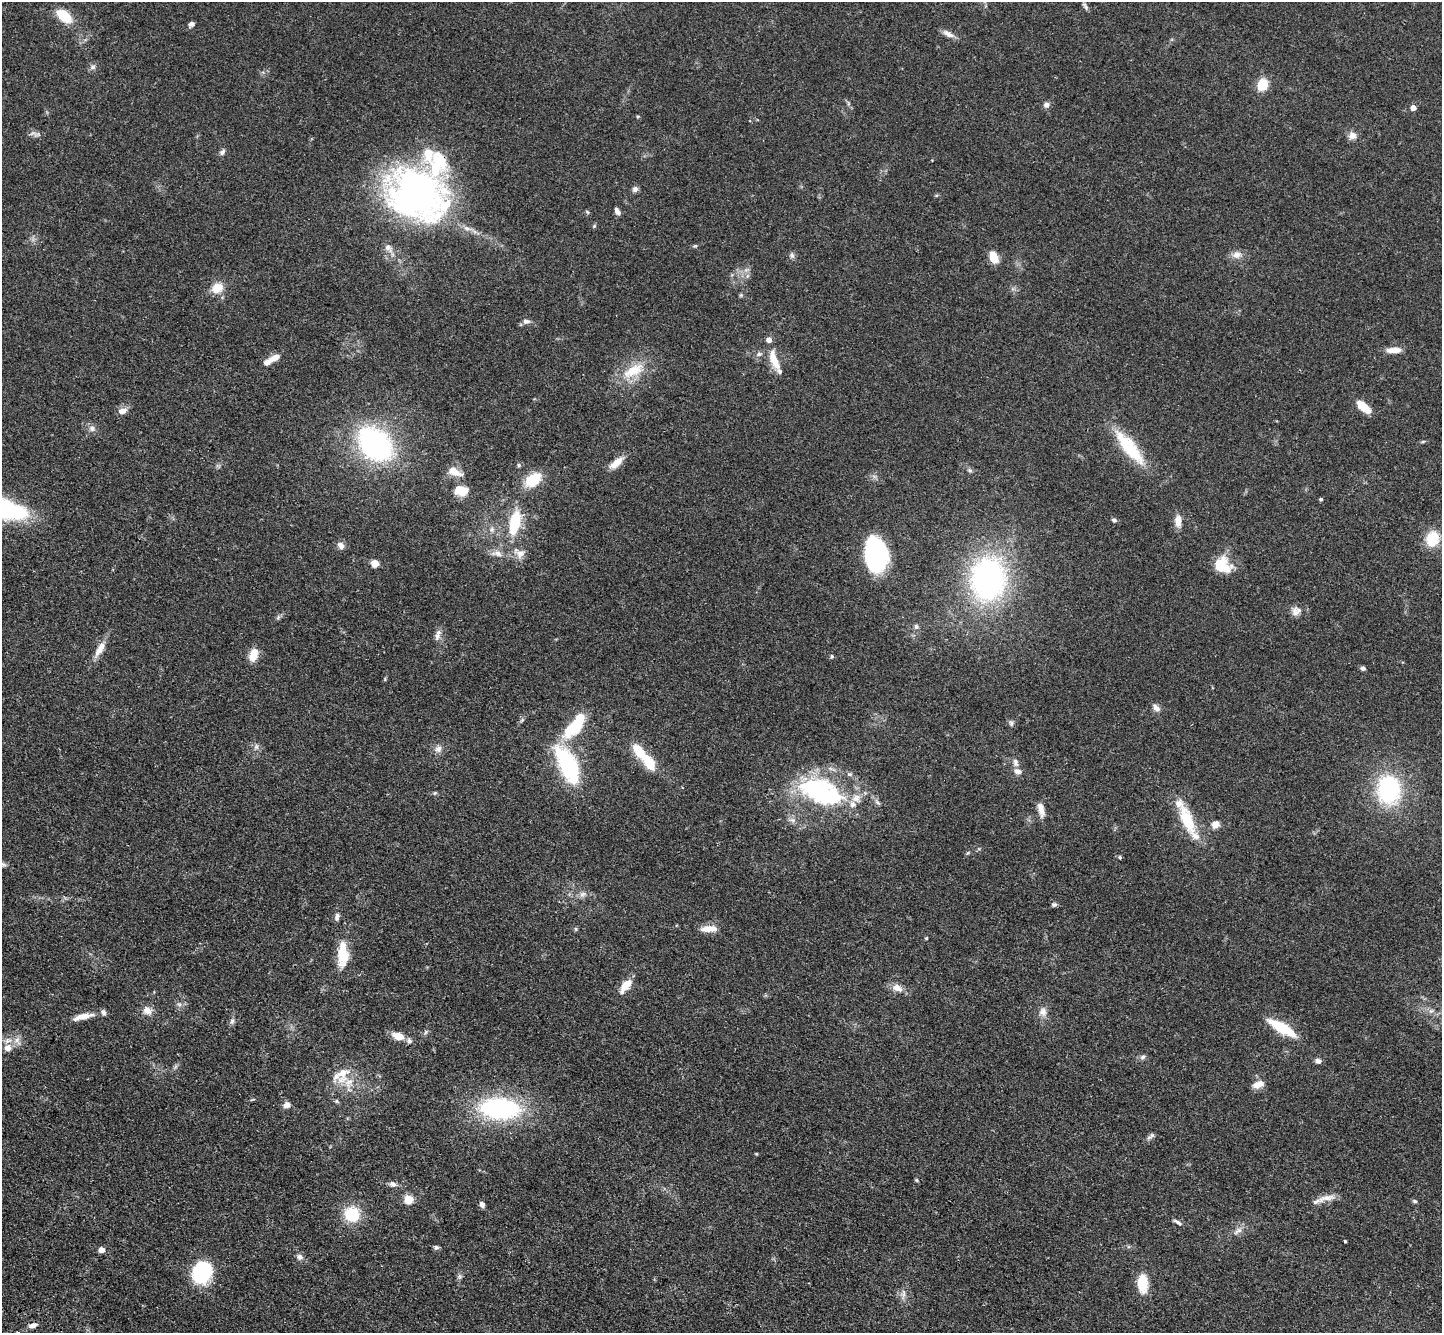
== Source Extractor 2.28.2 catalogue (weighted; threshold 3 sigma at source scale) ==
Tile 7 of 4 x 4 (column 3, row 2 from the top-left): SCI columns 2952-4391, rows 3051-4381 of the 5902 x 5965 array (HDU 1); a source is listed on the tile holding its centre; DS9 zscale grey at full resolution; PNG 1444 x 1335 px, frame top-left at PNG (2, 2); no overlay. Shown black and unused: <1% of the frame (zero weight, under 3 of 4 exposures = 6% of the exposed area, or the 3 px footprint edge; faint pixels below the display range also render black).
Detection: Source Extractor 2.28.2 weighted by HDU 2 'WHT'; one run over the whole footprint, this tile lists its part. Background 0.0897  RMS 0.0062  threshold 0.0279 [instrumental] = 3 sigma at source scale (4.5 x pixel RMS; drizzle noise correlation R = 1.50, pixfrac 1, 0.05/0.05 arcsec/px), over >= 5 px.
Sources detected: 143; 5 inside a brighter object's white glare — not listed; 12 inside a brighter listed object's ellipse — not listed separately; the other 126 listed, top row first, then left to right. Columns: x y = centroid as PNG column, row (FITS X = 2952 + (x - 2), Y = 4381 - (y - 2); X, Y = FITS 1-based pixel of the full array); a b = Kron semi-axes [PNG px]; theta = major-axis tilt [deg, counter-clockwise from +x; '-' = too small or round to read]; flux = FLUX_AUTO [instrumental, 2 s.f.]
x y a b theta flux
1085 6 10 4 -59 1.5
64 16 18 11 -40 16
191 24 6 5 - 2.2
948 34 17 7 -26 3.9
93 67 8 6 16 1.8
1262 85 9 8 - 17
1046 105 8 7 - 2.4
1413 108 4 4 - 6
37 134 13 4 0 1.9
1352 135 10 10 - 3.8
222 152 9 6 52 1.8
635 189 8 7 - 2.1
417 195 61 47 -27 250
617 211 9 5 -61 2.5
587 212 7 3 -53 0.77
594 226 6 4 45 0.79
695 246 6 4 17 0.77
388 248 13 9 -50 4
792 255 8 6 -88 1.6
1237 255 13 10 10 4.5
994 257 13 8 -68 9.5
747 276 6 4 71 1.2
217 288 15 11 27 9.3
526 321 9 7 -8 2.3
1394 350 18 7 2 6
759 354 8 6 17 1.7
274 358 14 7 28 6.2
774 360 24 8 -68 12
633 371 32 15 28 18
1363 407 18 8 -41 10
122 411 12 8 12 3.9
92 428 9 8 - 2.6
1423 442 6 4 3 0.79
375 444 35 25 -46 130
1129 447 46 14 -51 33
616 463 17 8 42 7.4
519 465 5 5 - 0.92
970 470 8 5 -32 1.4
455 472 19 9 -23 6.8
533 480 20 13 35 17
461 491 17 11 -3 10
1321 499 4 3 - 0.89
1114 520 7 5 -19 1.3
1178 521 14 8 90 5.8
515 522 21 9 78 30
492 529 8 6 -90 2
1432 539 15 12 70 18
341 545 9 7 -47 3.9
497 553 16 8 -7 4.6
520 554 14 11 34 5.1
876 559 31 16 -69 75
375 563 6 6 - 7.5
1222 565 20 17 -35 17
988 579 39 31 85 160
1296 611 14 11 39 4.3
916 626 8 6 -89 1.5
437 636 12 7 70 3
100 649 21 8 58 6.9
253 655 17 10 73 7.3
832 656 5 5 - 0.99
1363 668 6 5 - 1.6
1156 708 11 7 -45 2.9
1011 723 9 5 -75 1.4
575 727 27 13 39 29
256 747 8 6 89 2
438 749 11 9 31 3.4
639 751 22 10 -57 14
1015 762 12 7 -78 2.6
569 767 39 19 -70 57
1018 771 11 7 -16 3.2
850 774 7 5 0 1.3
1389 789 23 18 -85 77
821 792 57 29 -22 86
435 793 5 5 - 0.86
1041 810 18 7 -76 5.4
1187 819 44 15 -67 23
1215 824 8 8 - 4.6
968 853 6 4 31 0.82
1120 857 5 4 - 0.82
3 864 8 5 -29 1.3
583 894 11 7 33 2.7
1054 905 6 5 - 1.5
337 919 8 7 - 1.8
576 929 6 5 - 0.87
709 929 21 8 3 7.4
926 938 4 3 - 0.6
343 954 29 12 -90 17
625 986 18 8 52 9.3
897 988 14 9 -30 5.3
179 1004 7 4 -2 1.3
147 1010 12 10 -49 4.9
1431 1011 7 6 - 1.7
1043 1012 12 10 88 4.2
83 1016 23 7 13 8.2
232 1021 8 6 88 1.7
1282 1028 32 9 -31 25
426 1032 7 4 70 0.98
398 1036 12 7 -15 8.5
17 1040 8 6 46 2.6
7 1048 10 10 - 4.5
1143 1057 8 6 40 1.6
1318 1061 8 6 -10 2.2
342 1073 29 17 78 14
1258 1084 14 8 18 5.4
287 1105 8 7 - 3.4
499 1108 36 19 -3 96
1151 1136 14 5 39 1.9
756 1154 5 3 - 0.53
917 1180 6 4 -88 0.76
393 1184 9 7 -15 2.6
1325 1198 28 7 13 6.1
409 1199 8 8 - 9.4
1415 1201 6 5 - 1.1
482 1204 7 6 - 2.1
352 1214 16 15 - 23
1177 1222 12 4 -31 1.9
1238 1231 16 6 34 3.4
1345 1241 3 3 - 0.81
436 1247 7 5 -7 1.4
102 1250 5 5 - 5
300 1257 9 8 - 2.4
202 1272 21 17 64 47
459 1276 9 4 82 1.5
1142 1281 16 13 78 11
903 1294 18 5 84 3
33 1325 12 6 16 3.2
Overlapping masked pixels (flux is a lower limit): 1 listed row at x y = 569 767